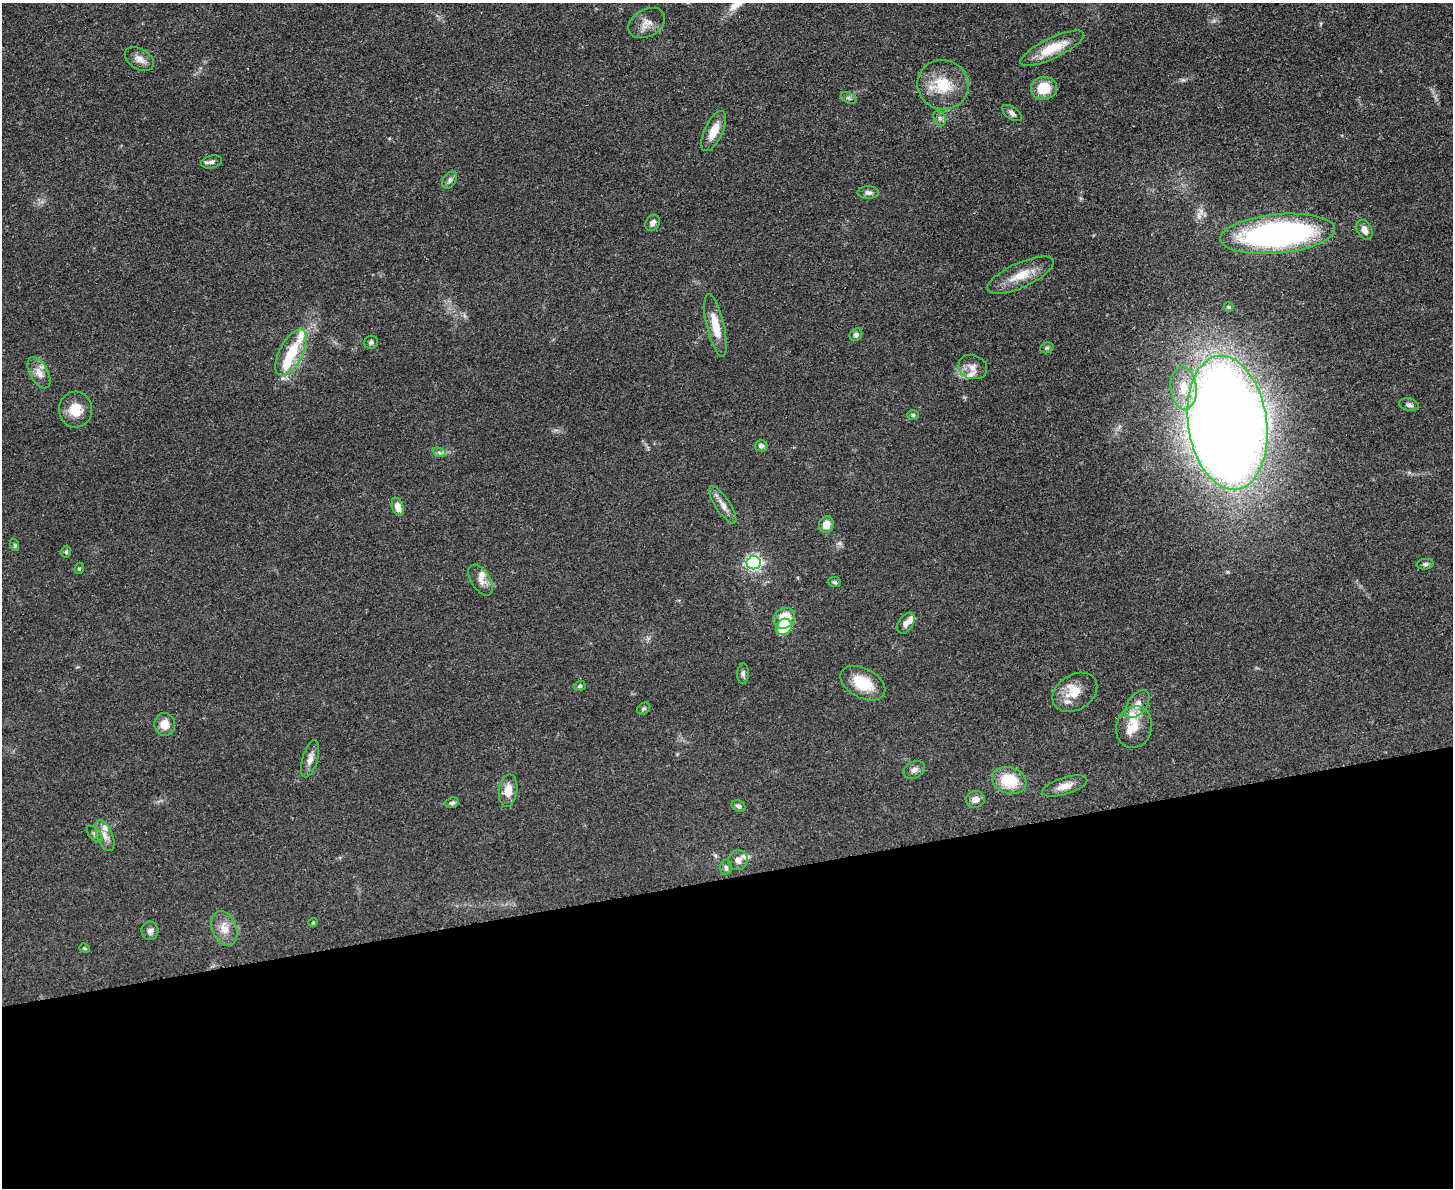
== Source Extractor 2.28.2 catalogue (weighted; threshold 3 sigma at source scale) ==
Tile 11 of 3 x 4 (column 2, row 4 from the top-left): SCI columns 1593-3043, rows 13-1198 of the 4747 x 4767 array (HDU 1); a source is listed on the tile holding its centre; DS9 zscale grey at full resolution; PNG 1455 x 1190 px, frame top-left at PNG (2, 3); each listed source drawn as its Kron ellipse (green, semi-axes under 4 px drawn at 4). Shown black and unused: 26% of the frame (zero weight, under 3 of 4 exposures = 2% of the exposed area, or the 3 px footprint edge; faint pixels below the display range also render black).
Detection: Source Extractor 2.28.2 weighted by HDU 2 'WHT'; one run over the whole footprint, this tile lists its part. Background 0.0462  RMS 0.0051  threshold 0.023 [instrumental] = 3 sigma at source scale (4.5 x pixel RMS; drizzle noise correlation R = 1.50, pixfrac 1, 0.05/0.05 arcsec/px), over >= 5 px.
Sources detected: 80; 2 inside a brighter object's white glare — neither listed nor drawn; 10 inside a brighter listed object's ellipse — not listed separately; the other 68 listed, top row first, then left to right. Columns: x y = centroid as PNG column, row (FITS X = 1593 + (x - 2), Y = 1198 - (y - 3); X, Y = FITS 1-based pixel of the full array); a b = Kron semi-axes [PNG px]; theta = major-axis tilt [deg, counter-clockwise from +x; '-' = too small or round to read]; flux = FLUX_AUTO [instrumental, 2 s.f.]
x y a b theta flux
647 23 19 13 29 5.1
1052 48 35 10 25 14
139 59 16 10 -30 3.9
943 85 26 24 -22 18
1044 88 13 11 1 13
848 98 8 5 -24 1.1
1012 113 11 6 -35 1.8
940 118 8 5 -60 1.4
714 131 22 9 65 7.9
211 162 10 6 14 1.9
450 180 9 6 54 1.6
868 193 10 6 -1 1.9
653 223 8 6 60 2.2
1364 230 11 7 -64 3.4
1277 234 57 19 5 150
1020 275 36 12 24 11
1229 307 4 4 - 1
715 325 32 8 -77 11
856 335 7 6 - 1.5
371 342 7 6 - 1.1
1047 348 7 5 21 0.84
291 353 25 11 62 17
973 367 14 12 -19 4.2
39 373 17 9 -61 5.1
1184 388 21 13 -84 12
1409 405 10 6 -12 1.7
76 409 18 16 84 9.9
913 415 6 5 - 0.82
1227 423 67 39 -82 1100
761 446 6 5 - 1.7
439 452 7 4 -20 1.1
723 505 22 7 -56 4.3
398 507 9 5 -71 4.1
826 525 8 7 - 5.3
15 545 6 4 -71 0.66
66 552 6 4 75 0.88
754 563 7 6 - 130
1425 564 8 5 7 1.2
79 568 6 4 69 0.75
480 580 17 9 -57 3.8
835 582 6 5 - 0.92
784 618 11 9 35 11
906 623 12 7 54 2.7
784 627 8 7 - 19
743 674 10 6 87 1.5
863 683 24 15 -28 15
580 686 6 5 - 0.96
1075 692 24 17 32 9.3
1137 704 16 9 54 4.4
644 709 7 5 34 0.82
165 724 11 10 - 5.5
1134 727 21 17 75 9
310 759 19 7 73 3.8
914 770 11 8 28 2.4
1009 781 17 13 -18 18
1065 786 23 8 17 5.1
508 791 16 9 82 6.6
975 799 9 8 - 3
452 803 7 5 17 1.2
739 806 7 5 -29 1.5
95 834 10 5 -46 1.5
105 836 16 8 -66 4.1
738 860 10 9 - 3.2
726 867 7 6 - 1.3
313 922 4 4 - 0.53
224 928 18 12 -68 6.4
150 931 9 8 - 1.9
85 948 5 4 - 0.66